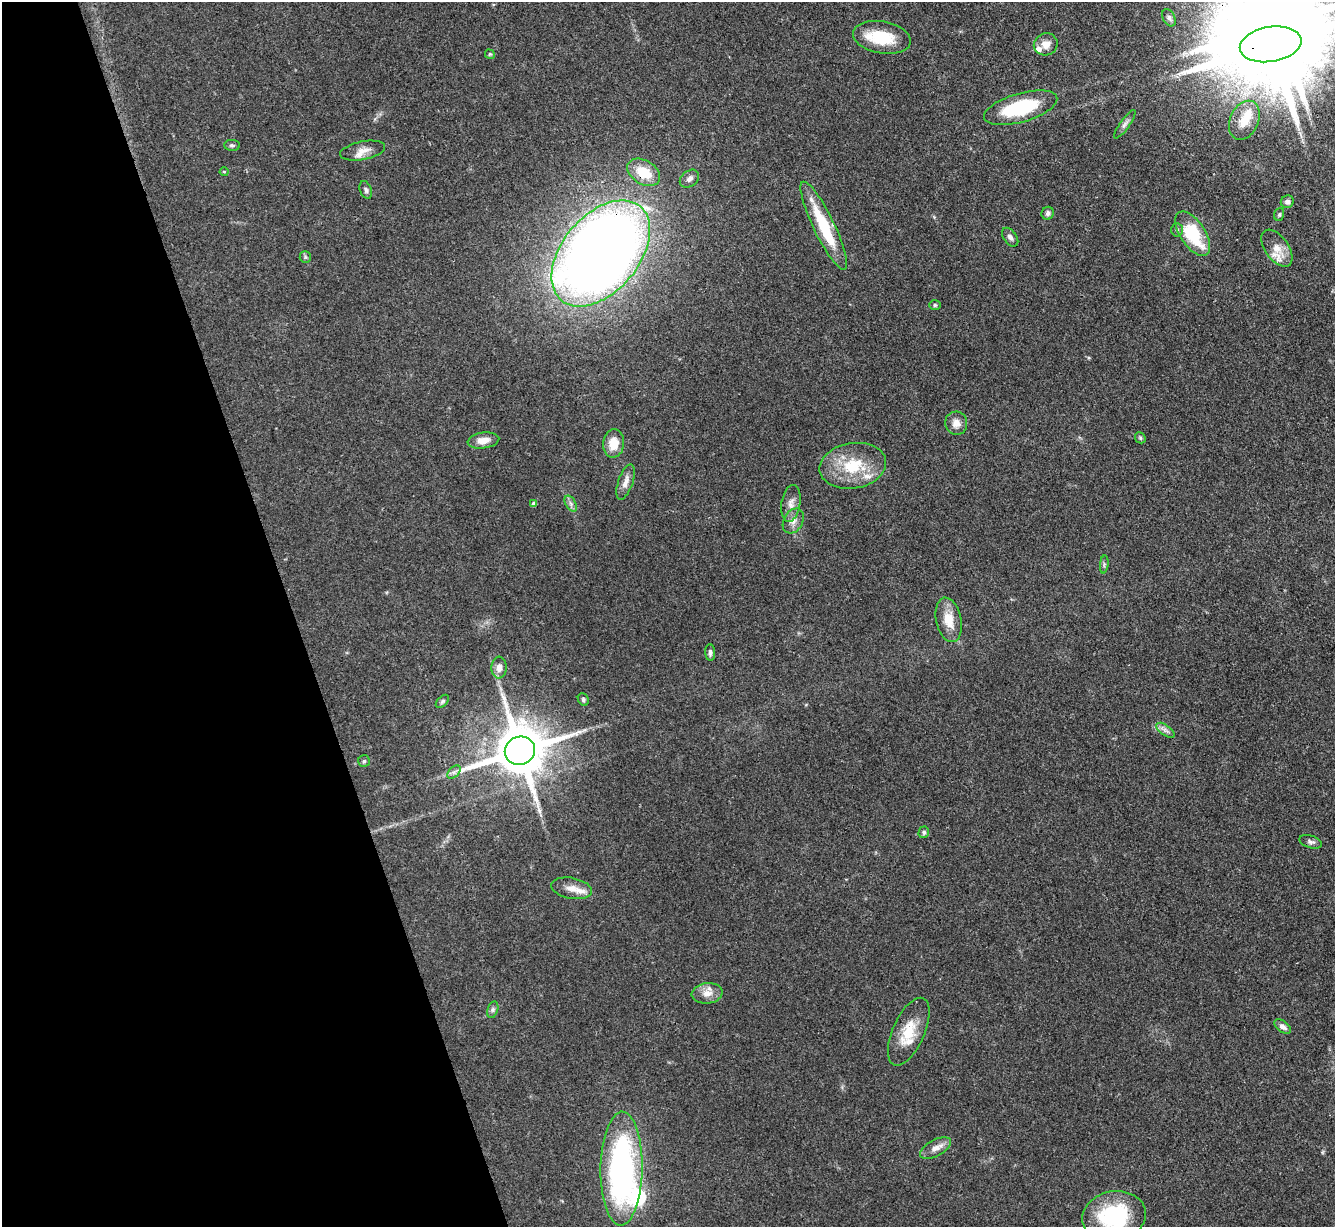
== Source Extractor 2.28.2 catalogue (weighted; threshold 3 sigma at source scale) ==
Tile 5 of 4 x 4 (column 1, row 2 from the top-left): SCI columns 2-1334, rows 2597-3821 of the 5333 x 5319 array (HDU 1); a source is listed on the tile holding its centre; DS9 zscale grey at full resolution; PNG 1337 x 1229 px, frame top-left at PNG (2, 2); each listed source drawn as its Kron ellipse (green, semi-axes under 4 px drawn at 4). Shown black and unused: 22% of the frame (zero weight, under 3 of 4 exposures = <1% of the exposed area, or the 3 px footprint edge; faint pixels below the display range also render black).
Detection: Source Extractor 2.28.2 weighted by HDU 2 'WHT'; one run over the whole footprint, this tile lists its part. Background 0.085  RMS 0.0061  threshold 0.0275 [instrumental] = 3 sigma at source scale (4.5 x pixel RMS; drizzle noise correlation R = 1.50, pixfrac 1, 0.05/0.05 arcsec/px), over >= 5 px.
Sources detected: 66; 2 inside a brighter object's white glare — neither listed nor drawn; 9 inside a brighter listed object's ellipse — not listed separately; the other 55 listed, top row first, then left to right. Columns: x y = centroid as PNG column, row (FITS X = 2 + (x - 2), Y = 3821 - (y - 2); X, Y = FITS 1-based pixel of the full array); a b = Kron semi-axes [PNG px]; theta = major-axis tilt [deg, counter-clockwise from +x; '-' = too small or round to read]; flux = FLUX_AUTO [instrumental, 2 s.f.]
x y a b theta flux
1169 18 9 6 -61 1.8
882 37 29 16 -10 23
1046 44 12 11 - 5.5
1271 44 31 17 9 14000
490 54 5 4 - 0.74
1021 108 38 14 16 42
1244 120 20 14 64 11
1125 124 17 5 54 2.5
232 145 8 5 -1 1.4
363 151 23 9 11 6
224 172 4 4 - 0.59
644 172 18 12 -31 16
689 179 11 8 39 3
366 190 9 6 -69 1.7
1287 202 7 6 - 2.3
1048 213 6 6 - 1.9
1279 214 6 5 - 1
824 226 49 10 -64 32
1177 230 7 5 -87 1.4
1193 234 25 12 -56 32
1010 237 10 6 -53 2.4
1277 248 21 11 -54 7.4
601 253 61 38 50 890
305 257 6 5 - 1.1
935 305 6 5 - 1
956 423 12 11 - 4.6
1140 438 6 5 - 1
483 440 16 8 8 6.3
614 443 14 10 84 10
853 466 33 22 9 28
626 482 18 7 71 4.4
791 503 18 9 81 5.3
534 504 4 4 - 2.5
571 504 9 5 -59 1.9
793 521 13 9 61 4.5
1104 564 9 3 85 1
949 620 22 12 -78 12
710 652 8 5 -86 1.7
499 668 11 7 86 4.3
583 699 6 5 - 1.2
442 701 8 5 44 1.2
1165 730 10 5 -35 2.3
520 751 15 14 - 3900
364 761 6 6 - 1.1
454 772 8 5 44 1.7
924 832 6 5 - 1.1
1311 842 11 6 -17 2.1
572 888 20 10 -11 6.8
707 993 15 10 7 6.2
493 1010 8 5 71 1.5
1283 1027 10 5 -36 2.7
909 1032 36 16 66 18
935 1148 17 8 29 5
621 1169 57 21 89 160
1114 1216 32 25 11 56
Overlapping masked pixels (flux is a lower limit): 4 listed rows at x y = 1271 44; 644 172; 601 253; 520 751
Isophote crosses this tile's border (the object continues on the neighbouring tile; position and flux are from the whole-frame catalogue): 2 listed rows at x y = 1271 44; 1114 1216